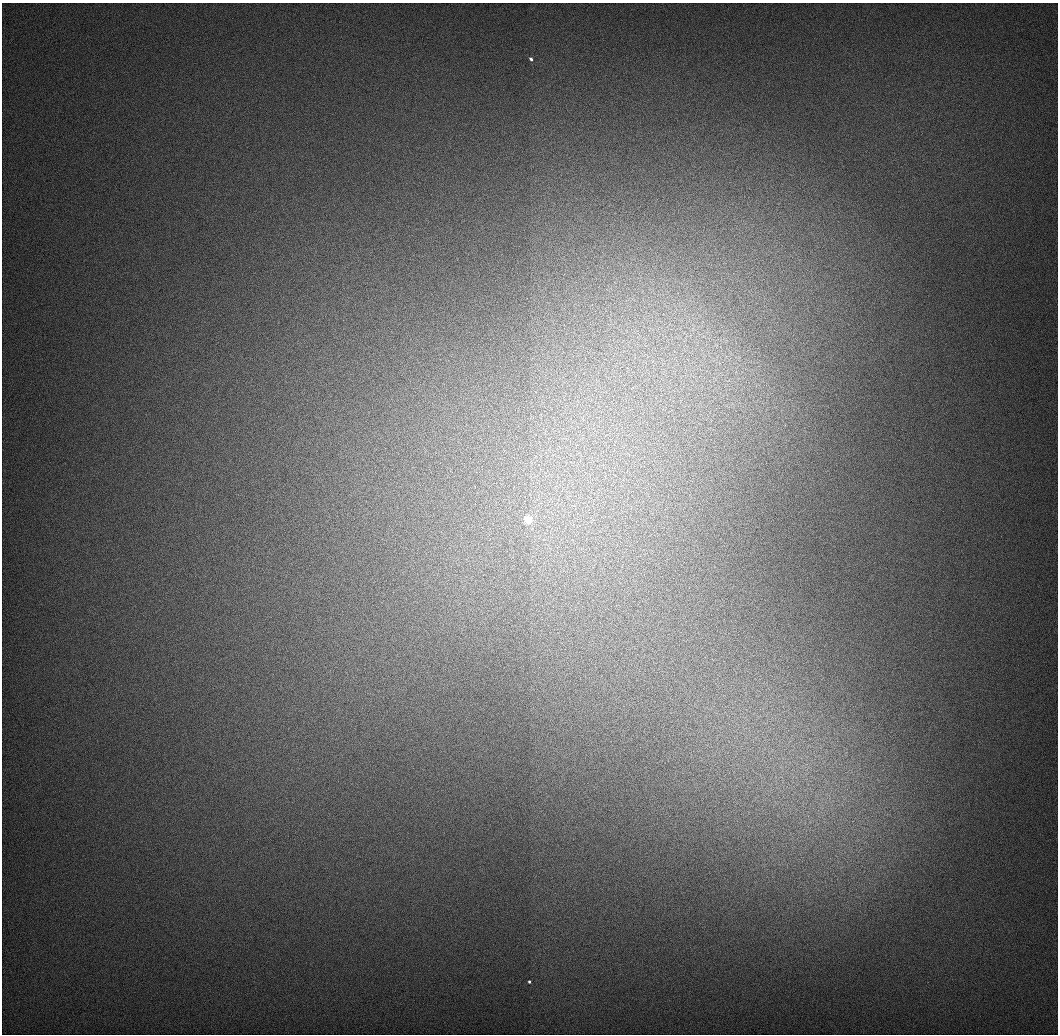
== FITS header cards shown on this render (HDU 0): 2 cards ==
NAXIS1  =                 1056 / Length of Axis 1 (Serial)
NAXIS2  =                 1032 / Length of Axis 2 (Parallel)

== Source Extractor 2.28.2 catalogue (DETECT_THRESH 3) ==
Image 1056 x 1032 px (HDU 0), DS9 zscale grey, 1 PNG px = 1 image px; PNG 1060 x 1036 px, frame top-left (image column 1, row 1032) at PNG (2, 3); no overlay
Background 523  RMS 4.2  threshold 12.5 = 3 sigma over >= 5 px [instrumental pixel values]
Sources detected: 3; all 3 listed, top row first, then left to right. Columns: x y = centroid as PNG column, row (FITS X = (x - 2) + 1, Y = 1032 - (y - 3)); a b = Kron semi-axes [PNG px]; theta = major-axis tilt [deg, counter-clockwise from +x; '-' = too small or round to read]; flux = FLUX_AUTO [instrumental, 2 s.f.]
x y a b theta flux
531 59 4 3 - 1000
528 520 4 3 - 32000
529 982 3 3 - 1000